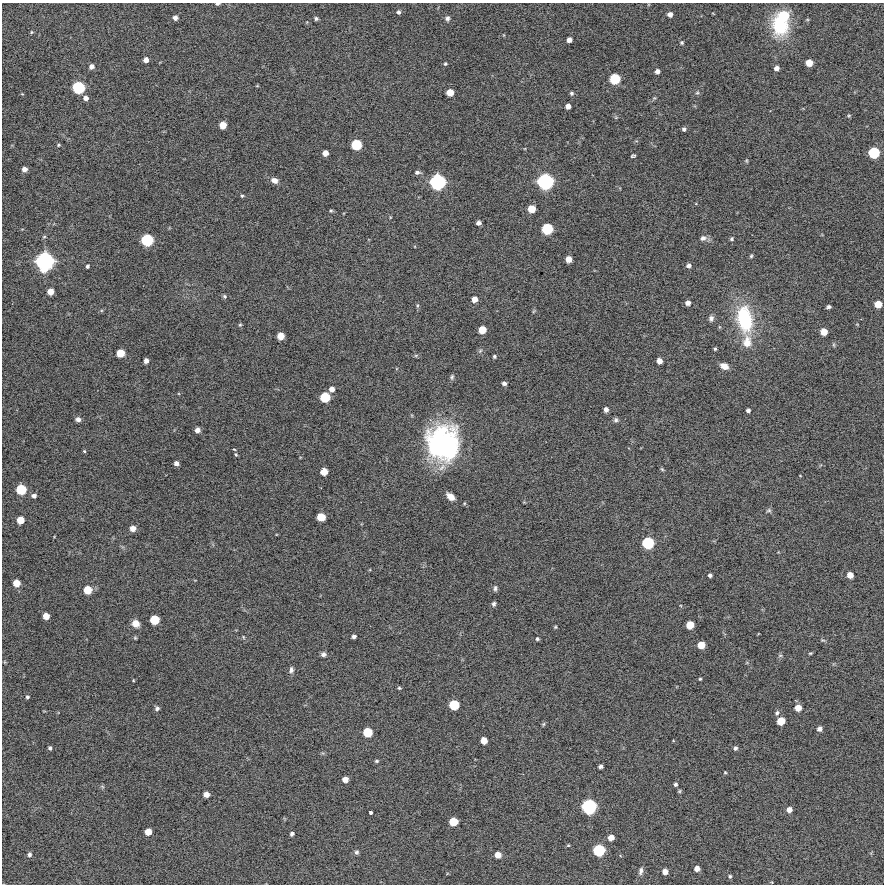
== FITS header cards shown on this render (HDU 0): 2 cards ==
NAXIS1  =                  882 /Length X axis
NAXIS2  =                  882 /Length Y axis

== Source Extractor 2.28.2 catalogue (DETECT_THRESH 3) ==
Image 882 x 882 px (HDU 0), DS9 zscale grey, 1 PNG px = 1 image px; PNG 886 x 886 px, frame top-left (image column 1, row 882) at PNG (2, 3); no overlay
Background 12400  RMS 370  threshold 1100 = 3 sigma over >= 5 px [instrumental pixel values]
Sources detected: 160; all 160 listed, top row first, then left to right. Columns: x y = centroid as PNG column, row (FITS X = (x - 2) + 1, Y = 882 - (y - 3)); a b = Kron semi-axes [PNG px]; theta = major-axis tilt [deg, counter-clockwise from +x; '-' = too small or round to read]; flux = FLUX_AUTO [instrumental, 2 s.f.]
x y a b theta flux
218 4 6 3 8 4.7e+04
398 12 5 5 - 5.7e+04
670 14 5 5 - 1.1e+05
783 16 16 13 21 8.9e+05
175 18 5 5 - 9.5e+04
316 18 5 4 - 4.7e+04
447 18 7 6 - 6.7e+04
780 25 26 22 -70 1.2e+06
31 32 4 4 - 2.6e+04
569 40 5 4 - 1.2e+05
682 42 5 5 - 3.5e+04
146 60 5 5 - 1.2e+05
809 63 6 6 - 2.5e+05
445 64 4 4 - 3.4e+04
92 66 5 5 - 1.0e+05
776 68 5 4 - 1.0e+05
657 71 4 4 - 1.0e+05
615 79 8 8 - 6.4e+05
78 88 10 9 - 9.0e+05
450 92 6 6 - 2.6e+05
571 93 5 5 - 4.3e+04
697 93 6 5 - 3.9e+04
86 98 5 5 - 1.1e+05
654 98 6 4 42 3.1e+04
568 106 5 5 - 1.3e+05
849 115 6 4 1 2.6e+04
223 125 6 6 - 2.7e+05
684 129 4 4 - 5.7e+04
58 145 4 4 - 2.7e+04
356 145 8 8 - 6.3e+05
325 153 5 5 - 1.6e+05
874 153 8 8 - 7.4e+05
633 156 5 3 - 4.0e+04
747 161 5 3 - 2.4e+04
24 169 5 5 - 1.2e+05
417 172 7 5 1 6.4e+04
274 180 8 6 -24 1.3e+05
438 182 12 12 - 1.5e+06
545 182 12 12 - 1.6e+06
242 196 4 3 - 2.9e+04
531 209 6 6 - 3.1e+05
331 211 4 4 - 3.1e+04
478 223 5 4 - 9.3e+04
547 229 8 8 - 7.2e+05
703 238 7 6 - 9.9e+04
731 239 4 4 - 3.5e+04
147 240 9 9 - 8.6e+05
751 256 4 4 - 3.1e+04
568 259 5 5 - 2.0e+05
45 261 15 14 - 2.0e+06
689 265 5 4 - 7.4e+04
87 266 4 3 - 4.3e+04
50 292 5 5 - 1.9e+05
224 296 5 5 - 4.1e+04
474 299 6 5 - 1.7e+05
688 303 4 4 - 1.0e+05
878 304 6 6 - 2.8e+05
417 306 5 3 - 3.1e+04
828 307 4 3 - 5.5e+04
534 311 6 4 70 2.7e+04
711 318 7 6 - 7.6e+04
745 319 29 17 -79 1.7e+06
240 325 5 4 - 3.1e+04
482 330 6 6 - 3.2e+05
824 332 6 5 - 2.5e+05
281 336 6 6 - 2.6e+05
747 342 15 11 86 3.3e+05
834 345 6 4 -71 3.2e+04
715 349 3 3 - 3.1e+04
480 351 6 4 46 3.8e+04
120 353 6 6 - 3.6e+05
416 355 6 4 19 3.2e+04
494 356 4 3 - 3.6e+04
146 361 5 4 - 1.0e+05
659 361 5 5 - 1.5e+05
724 366 8 5 -26 2.2e+05
452 377 7 5 71 4.8e+04
504 383 4 4 - 6.9e+04
332 389 5 5 - 1.3e+05
325 397 8 7 - 5.8e+05
606 409 5 4 - 9.2e+04
748 410 4 4 - 6.7e+04
78 419 6 5 - 9.2e+04
616 420 7 6 - 5.8e+04
197 430 5 4 - 1.2e+05
443 443 34 31 -80 4.2e+06
234 449 4 2 - 1.9e+04
84 451 5 4 - 2.7e+04
236 454 5 4 - 2.5e+04
176 463 4 4 - 9.5e+04
662 469 6 4 -45 3.1e+04
324 472 6 6 - 2.7e+05
21 490 8 7 - 6.0e+05
34 496 5 4 - 8.5e+04
451 497 8 5 -41 2.2e+05
769 510 8 6 1 5.0e+04
321 517 7 6 - 3.9e+05
20 520 6 6 - 3.0e+05
133 528 6 6 - 1.7e+05
648 543 9 9 - 8.1e+05
710 575 4 4 - 6.2e+04
850 575 6 5 - 1.9e+05
16 583 6 6 - 2.8e+05
495 588 7 4 90 5.6e+04
87 590 7 7 - 3.9e+05
494 604 6 5 - 5.4e+04
46 616 5 5 - 2.2e+05
154 620 7 7 - 5.0e+05
136 623 8 7 - 2.0e+05
690 625 6 6 - 3.4e+05
555 627 4 4 - 2.9e+04
354 636 4 4 - 6.9e+04
243 637 6 4 -87 2.8e+04
135 638 5 4 - 2.8e+04
537 639 4 4 - 3.8e+04
823 640 7 4 -18 3.5e+04
701 645 6 6 - 2.9e+05
810 653 5 3 - 2.8e+04
323 654 7 6 - 7.6e+04
780 655 6 4 1 3.7e+04
291 670 8 6 76 7.9e+04
700 679 3 3 - 2.8e+04
133 680 4 3 - 2.1e+04
399 688 5 4 - 3.4e+04
27 697 4 4 - 4.0e+04
454 705 8 7 - 5.8e+05
157 708 6 5 - 6.4e+04
798 708 6 6 - 2.3e+05
777 713 6 5 - 5.9e+04
781 721 6 6 - 3.3e+05
543 724 5 5 - 3.0e+04
819 729 5 5 - 9.8e+04
367 732 7 7 - 4.9e+05
484 740 6 5 - 2.3e+05
50 748 4 4 - 4.7e+04
735 748 5 5 - 5.8e+04
376 761 6 4 14 3.8e+04
600 766 4 4 - 6.9e+04
725 772 3 3 - 2.5e+04
345 779 5 5 - 1.7e+05
675 784 4 4 - 5.0e+04
102 786 6 4 -20 3.3e+04
679 791 5 4 - 2.8e+04
206 794 5 5 - 1.5e+05
589 807 11 11 - 1.3e+06
789 810 5 5 - 1.4e+05
371 812 4 3 - 7.8e+04
453 822 7 6 - 4.0e+05
148 832 6 5 - 2.4e+05
292 834 4 4 - 6.0e+04
611 837 5 5 - 1.9e+05
568 845 4 4 - 2.4e+04
599 850 9 9 - 8.2e+05
356 852 6 6 - 5.3e+04
29 854 6 5 - 6.1e+04
498 855 6 5 - 2.0e+05
697 869 5 5 - 1.5e+05
641 871 11 5 77 8.8e+04
665 872 5 5 - 1.6e+05
730 876 5 4 - 3.5e+04
At the frame edge (FLAGS 8, measured only in part): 1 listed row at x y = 218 4